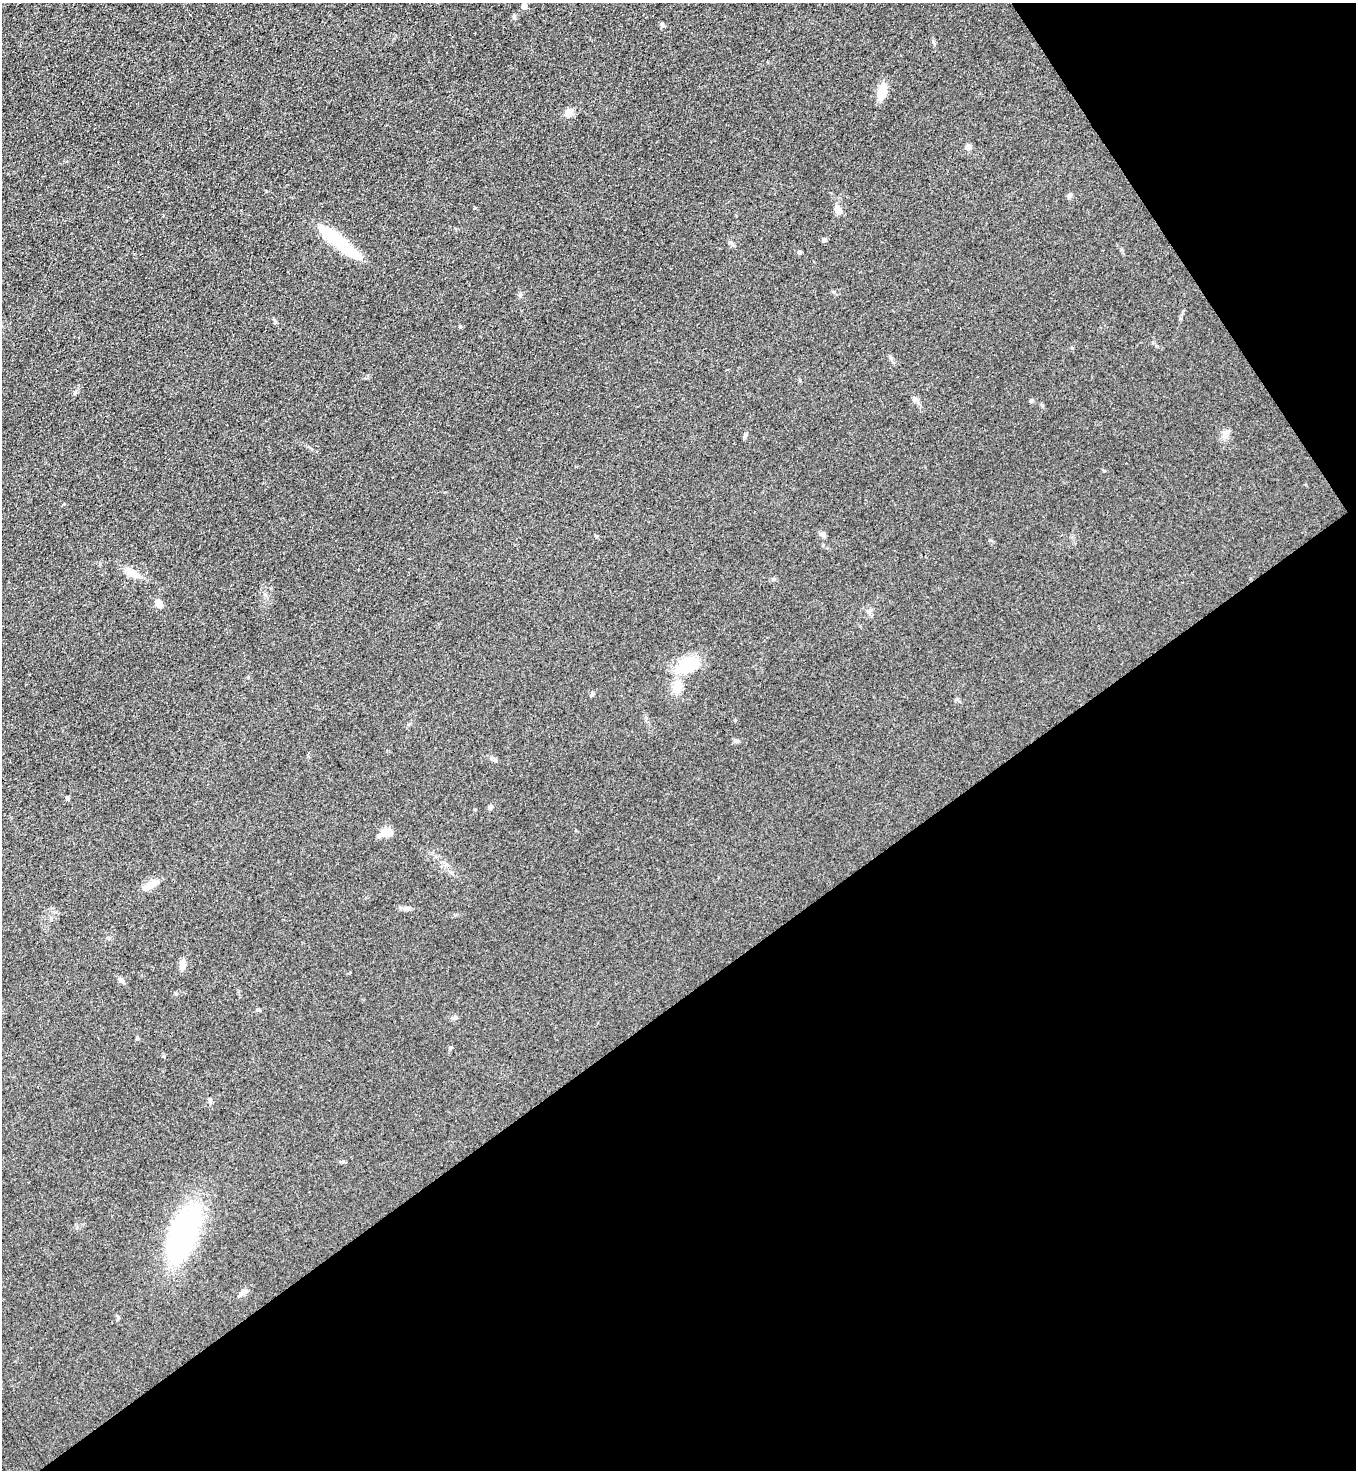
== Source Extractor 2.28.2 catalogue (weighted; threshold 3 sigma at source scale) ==
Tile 12 of 4 x 4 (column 4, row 3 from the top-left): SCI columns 4380-5733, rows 1493-2960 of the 5908 x 5918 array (HDU 1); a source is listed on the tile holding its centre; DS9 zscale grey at full resolution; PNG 1358 x 1472 px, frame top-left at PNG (2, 3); no overlay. Shown black and unused: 37% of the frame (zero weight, under 3 of 4 exposures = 3% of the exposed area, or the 3 px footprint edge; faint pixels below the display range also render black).
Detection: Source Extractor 2.28.2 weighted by HDU 2 'WHT'; one run over the whole footprint, this tile lists its part. Background 0.0764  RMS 0.0072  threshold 0.0324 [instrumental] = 3 sigma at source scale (4.5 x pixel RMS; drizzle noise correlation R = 1.50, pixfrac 1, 0.05/0.05 arcsec/px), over >= 5 px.
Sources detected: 35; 1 inside a brighter object's white glare — not listed; the other 34 listed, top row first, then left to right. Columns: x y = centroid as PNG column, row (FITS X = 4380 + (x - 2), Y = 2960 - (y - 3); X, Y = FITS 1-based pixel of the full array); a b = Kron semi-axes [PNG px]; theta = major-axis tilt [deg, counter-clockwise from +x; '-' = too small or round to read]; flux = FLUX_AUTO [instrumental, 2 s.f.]
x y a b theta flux
524 6 5 5 - 4
514 16 5 5 - 1.2
882 93 17 9 76 13
569 112 13 8 13 4.3
968 147 7 7 - 3.1
1070 195 7 4 71 1.2
474 208 4 3 - 0.68
838 210 10 7 -74 5.5
824 240 6 5 - 1.3
339 242 51 10 -39 51
799 252 6 5 - 1.3
460 327 4 4 - 1.1
891 358 8 3 -71 1.4
1031 401 5 4 - 1.1
822 534 6 6 - 1.7
131 572 21 9 -27 7.7
159 604 10 7 -61 5
689 664 27 17 4 24
677 687 19 13 89 9.6
592 694 6 4 46 1
67 798 5 4 - 1.7
490 807 7 5 47 1.4
386 833 15 8 9 8.8
149 886 20 8 31 7.6
182 965 13 7 89 4.4
121 980 9 5 -40 2.1
259 1010 6 4 -14 1.1
455 1018 7 6 - 1.7
137 1038 5 4 - 0.96
209 1100 7 4 -70 1.2
413 1129 3 2 - 0.56
183 1234 65 27 71 130
243 1293 12 6 34 2.8
118 1318 6 4 -79 1.1
Overlapping masked pixels (flux is a lower limit): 1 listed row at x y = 689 664
Unlisted compact peaks at least as high as the median listed source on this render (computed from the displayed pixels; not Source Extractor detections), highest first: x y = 1104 471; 736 741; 662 24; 75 392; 933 42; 1072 348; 834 292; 732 244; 773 579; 176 994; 275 322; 164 1056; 266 191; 800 380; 450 1048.